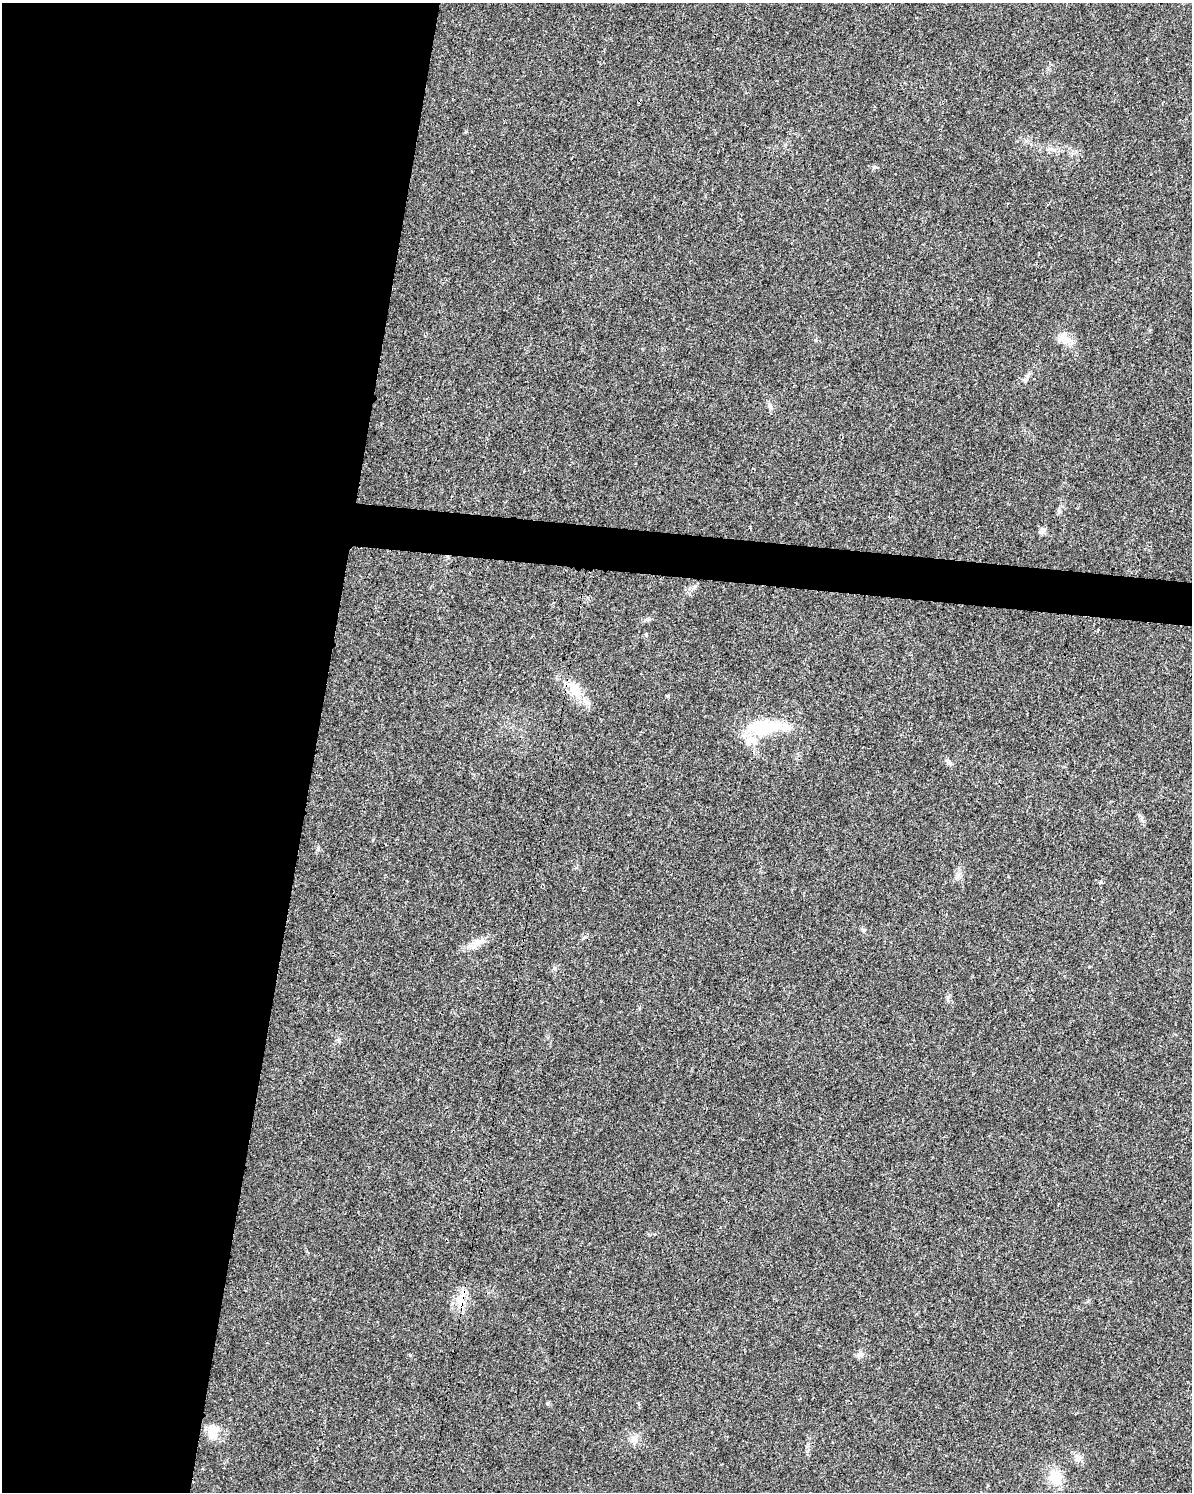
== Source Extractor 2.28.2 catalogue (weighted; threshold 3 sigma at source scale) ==
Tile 5 of 4 x 3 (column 1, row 2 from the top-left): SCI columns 16-1205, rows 1731-3220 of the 4784 x 4997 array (HDU 1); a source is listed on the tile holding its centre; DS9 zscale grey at full resolution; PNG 1194 x 1494 px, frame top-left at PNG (2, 3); no overlay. Shown black and unused: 28% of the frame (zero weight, under 3 of 4 exposures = <1% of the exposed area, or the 3 px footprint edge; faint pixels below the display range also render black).
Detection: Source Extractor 2.28.2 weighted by HDU 2 'WHT'; one run over the whole footprint, this tile lists its part. Background 0.0199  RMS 0.0029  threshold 0.0129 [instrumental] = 3 sigma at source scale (4.5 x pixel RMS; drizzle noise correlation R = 1.50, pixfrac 1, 0.0396/0.0396 arcsec/px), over >= 5 px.
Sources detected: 26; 3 inside a brighter listed object's ellipse — not listed separately; the other 23 listed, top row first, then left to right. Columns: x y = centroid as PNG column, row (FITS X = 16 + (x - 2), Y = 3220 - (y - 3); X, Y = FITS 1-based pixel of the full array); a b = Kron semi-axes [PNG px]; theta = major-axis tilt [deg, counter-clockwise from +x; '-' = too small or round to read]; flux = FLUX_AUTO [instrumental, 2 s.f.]
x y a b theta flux
1051 149 12 4 -16 0.92
1066 339 15 10 -71 2.7
1025 380 7 4 -46 0.52
770 405 9 4 -81 0.72
1059 511 6 6 - 0.55
1041 532 8 5 -20 0.74
646 635 5 4 - 0.34
575 690 20 15 -66 5.5
668 696 6 3 -71 0.28
765 727 44 16 3 17
948 762 11 5 -37 0.86
1142 819 11 4 -81 0.74
957 877 7 4 19 0.67
1101 882 6 4 -10 0.64
863 930 6 5 - 0.47
478 941 9 4 -90 0.98
338 1040 6 5 - 0.54
460 1299 20 13 71 4.6
860 1354 10 8 19 1.2
213 1431 21 12 69 4.1
634 1439 11 9 31 1.7
1078 1458 13 9 -53 1.6
1055 1477 17 14 -58 6.6
Overlapping masked pixels (flux is a lower limit): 1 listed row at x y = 460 1299
Unlisted compact peaks at least as high as the median listed source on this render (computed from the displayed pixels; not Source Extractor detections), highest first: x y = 874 167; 647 619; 410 1355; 547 1403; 554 968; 585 937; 1089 967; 466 132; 815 340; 948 997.